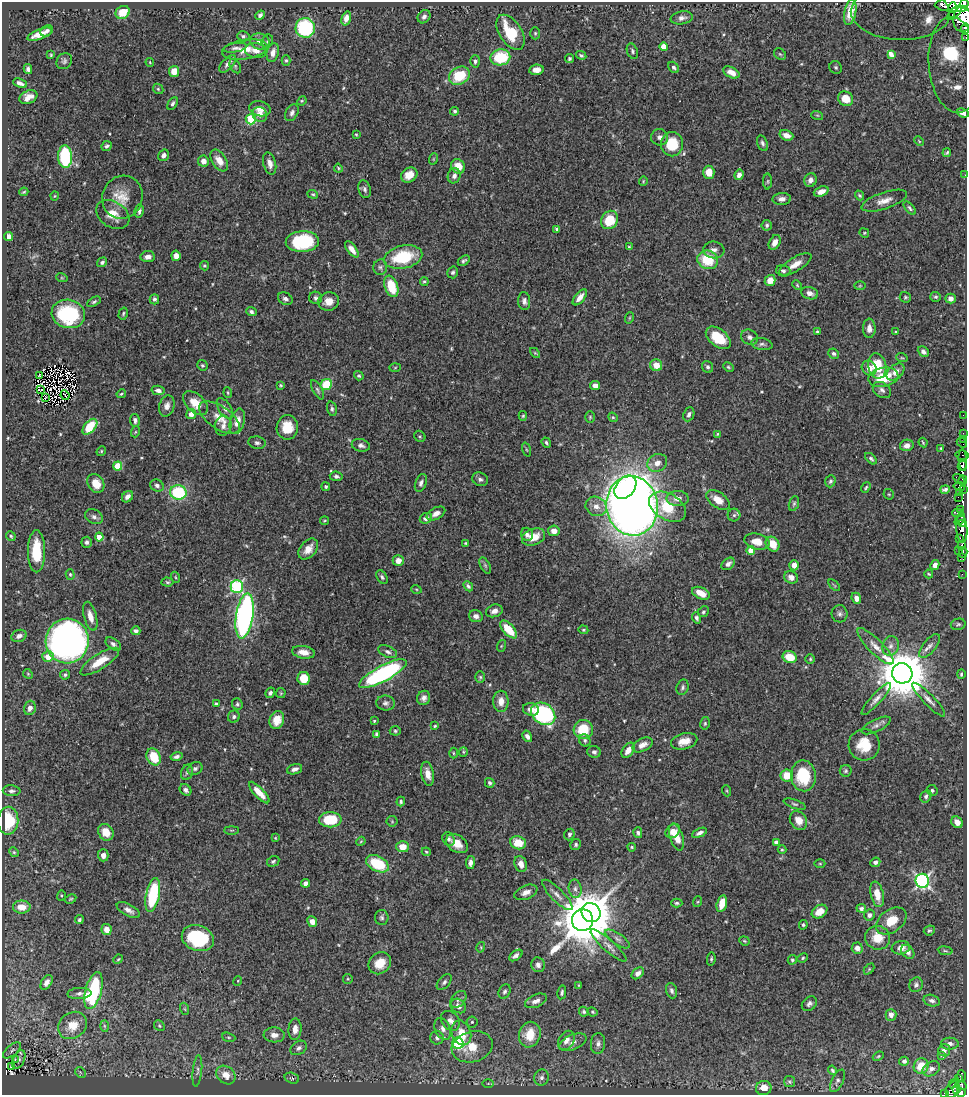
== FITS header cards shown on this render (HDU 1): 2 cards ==
NAXIS1  =                  965
NAXIS2  =                 1093

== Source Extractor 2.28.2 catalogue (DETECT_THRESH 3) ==
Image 965 x 1093 px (HDU 1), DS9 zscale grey, 1 PNG px = 1 image px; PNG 969 x 1097 px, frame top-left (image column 1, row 1093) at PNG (2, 2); each listed source drawn as its Kron ellipse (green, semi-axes under 4 px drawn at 4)
Background 0.676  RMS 0.018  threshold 0.0529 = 3 sigma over >= 5 px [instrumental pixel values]
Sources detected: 541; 6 with non-positive FLUX_AUTO (blend fragments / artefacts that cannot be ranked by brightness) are neither listed nor drawn; of the other 535, the 500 brightest by FLUX_AUTO listed and drawn (35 fainter detections omitted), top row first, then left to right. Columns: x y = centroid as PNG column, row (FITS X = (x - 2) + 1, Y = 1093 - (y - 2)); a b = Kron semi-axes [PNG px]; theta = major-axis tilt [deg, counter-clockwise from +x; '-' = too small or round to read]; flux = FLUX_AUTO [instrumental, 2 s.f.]
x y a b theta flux
964 4 5 2 - 160
958 5 23 7 2 1200
952 8 5 2 - 190
123 12 7 6 - 22
850 12 13 6 78 10
900 13 49 27 -2 340
954 13 9 3 43 130
260 15 5 4 - 3.3
424 17 7 6 - 4
346 18 7 4 74 7.6
682 18 11 6 10 5.4
962 19 13 9 88 1400
305 28 10 9 - 110
965 29 5 2 - 6
47 31 7 5 27 4.2
511 32 19 11 -57 47
535 33 6 5 - 1.9
40 34 13 5 20 13
243 36 6 5 - 2.5
966 38 2 2 - 9.7
260 41 10 8 -19 8.9
267 41 7 5 65 2.5
663 47 4 4 - 15
235 48 12 4 10 3.6
245 50 23 10 9 18
256 50 11 7 -11 9
632 51 8 5 -68 2.7
273 52 10 6 77 7.9
780 54 6 5 - 1.8
891 54 4 2 - 2.2
51 55 4 4 - 1.6
581 55 5 4 - 2.2
500 57 10 8 11 55
569 58 4 4 - 2.1
286 60 5 4 - 1.8
64 61 8 7 - 3.3
475 61 6 5 - 2.9
150 62 4 3 - 1.2
228 64 11 5 47 5.5
954 65 48 26 -84 240
235 66 8 5 -60 1.9
674 67 6 4 -51 2.8
836 67 7 6 - 2.5
28 69 5 4 - 3.3
536 70 7 5 8 7.8
174 71 5 5 - 14
731 72 9 5 -27 11
459 76 11 8 29 47
20 83 7 4 -22 4.5
158 89 6 4 -45 1.6
28 97 9 6 22 8.8
846 99 8 7 - 19
302 101 5 4 - 1.3
173 103 7 4 62 2.6
260 109 11 7 -13 9.2
455 111 4 4 - 2.2
292 113 9 6 59 4
963 113 6 3 -21 3.7
260 114 8 7 - 8.1
817 115 6 4 -18 1.5
251 119 5 5 - 71
356 135 4 3 - 1.3
786 135 7 5 -19 7.7
660 137 8 8 - 5.8
919 141 5 3 - 1.1
762 143 8 5 -68 3
672 144 12 11 - 43
107 146 5 5 - 2.3
947 153 4 2 - 1.4
164 155 6 5 - 4.8
65 157 11 7 -88 100
433 159 6 3 71 1.2
203 161 5 5 - 7.8
219 161 12 7 -57 12
270 163 11 6 -75 7
458 166 7 6 - 15
338 168 4 3 - 1.4
709 172 6 5 - 16
409 175 9 7 35 13
739 175 5 4 - 4.9
965 175 3 2 - 1.3
454 176 7 6 - 5.2
810 180 7 6 - 6.2
643 181 5 4 - 1.2
768 181 8 4 89 1.4
365 189 9 6 -72 3.4
24 192 4 3 - 1.3
821 192 8 5 21 8.7
313 194 5 4 - 1.5
860 195 5 3 - 1.6
55 196 4 4 - 1.2
122 197 22 20 66 24
782 199 9 6 3 5.8
884 201 24 8 18 12
910 208 8 4 -49 2.4
139 211 6 4 79 3
113 215 18 13 -33 18
609 220 9 8 - 33
767 225 5 5 - 2.5
557 229 4 3 - 2.3
864 233 5 4 - 1.4
8 236 4 4 - 7.1
302 242 17 10 2 84
775 242 8 5 63 8.1
629 247 3 3 - 1.5
352 249 9 4 -53 7.7
714 250 10 8 -7 6.4
176 256 5 4 - 7.4
148 257 7 5 6 5.9
403 257 19 11 12 61
708 260 10 9 - 42
464 261 6 4 33 2.5
102 262 5 4 - 2.7
795 264 18 7 31 12
204 266 5 4 - 1.3
380 267 8 7 - 3.1
783 271 7 5 -14 3
453 272 6 5 - 2.5
62 278 6 3 -18 1.3
770 280 6 5 - 9.8
424 281 4 3 - 1.7
797 285 5 3 - 1.2
391 286 11 6 -70 37
860 286 6 4 2 1.3
810 293 8 6 -15 7
580 297 9 5 50 8
905 297 6 5 - 1.9
936 297 5 5 - 2.1
316 298 6 6 - 3.2
154 299 5 5 - 3.1
285 299 8 6 -29 4.4
951 299 5 5 - 7.1
329 301 10 9 - 12
524 301 9 6 -86 4.8
94 302 7 4 30 2.4
251 312 5 4 - 3.5
68 314 17 14 -14 89
123 314 6 4 74 1.9
629 318 6 3 71 1.2
869 328 9 6 -88 7.2
817 332 3 3 - 1.4
896 332 4 3 - 1.3
749 337 8 7 - 4.3
718 338 14 8 -38 38
762 344 11 6 -10 3.7
923 352 6 4 -43 4.8
535 353 6 3 -44 1.3
833 354 5 5 - 2.6
902 358 6 3 -18 1.6
202 365 5 5 - 1.8
656 365 6 6 - 13
877 366 13 9 -80 39
708 367 6 5 - 3
728 367 5 3 - 1.6
395 368 6 4 2 1.4
869 368 8 7 - 10
895 372 10 7 41 8.5
39 375 3 2 - 1.3
359 376 5 4 - 1.7
883 377 15 9 12 33
281 385 4 3 - 1.4
326 385 6 5 - 44
595 386 5 4 - 6.4
40 390 3 2 - 1.3
158 390 6 4 -11 4.9
317 390 10 5 -62 3.1
882 390 10 7 -35 4.7
228 393 5 3 - 1.3
121 394 5 4 - 1.8
65 395 5 2 - 1.6
46 397 2 2 - 1.6
195 403 15 9 -43 19
167 406 11 7 73 6.5
225 408 11 6 -56 5.2
332 409 7 4 -74 2.6
191 414 5 5 - 8.2
689 414 7 5 66 4.3
963 415 2 2 - 8.3
523 416 5 4 - 1.5
590 417 5 4 - 1.6
613 417 5 4 - 1.6
219 418 23 11 -34 18
135 420 6 5 - 4
237 421 13 7 74 11
223 426 10 8 76 6.3
90 427 9 5 48 35
287 427 12 10 89 24
135 432 5 3 - 1.4
963 433 2 2 - 7.2
717 434 3 3 - 1.3
420 436 6 5 - 1.9
963 439 3 2 - 6.8
923 442 5 3 - 1.2
257 443 9 6 -10 3.4
546 443 5 4 - 2.1
962 443 6 2 -43 11
361 445 9 6 -13 4.4
907 445 7 5 13 7.4
941 448 3 3 - 1.3
526 450 7 3 -71 1.5
101 451 5 4 - 1.5
962 455 6 5 - 90
871 459 7 4 -43 2.5
963 460 11 3 -85 140
657 463 10 8 29 9
118 466 4 4 - 36
962 466 5 4 - 55
336 476 6 5 - 3.1
480 479 8 6 -24 3.7
959 479 6 2 -34 19
963 480 5 3 - 72
830 481 6 5 - 2.4
96 483 10 8 -59 15
421 483 9 5 69 4
157 485 7 5 -26 4.2
959 486 6 4 -11 47
326 487 4 3 - 1.8
625 487 13 9 52 86
866 488 5 3 - 1.7
945 489 5 3 - 2.9
963 490 3 2 - 7.8
178 492 8 7 - 78
960 492 3 2 - 3.6
889 494 6 5 - 1.6
127 497 6 5 - 6.6
958 497 2 2 - 14
678 498 11 7 1 8.2
718 500 13 7 -36 14
794 504 8 4 72 2.3
596 506 11 9 -28 9.4
632 506 30 25 -81 1500
668 507 20 13 -31 52
960 510 4 2 - 69
436 513 10 6 28 6.4
958 513 5 3 - 79
734 515 6 6 - 3
94 517 9 7 -31 4.1
426 518 6 5 - 5.6
960 519 7 3 55 120
324 521 5 3 - 1.3
962 524 3 3 - 96
962 528 14 5 -86 220
554 531 6 5 - 7.1
527 534 7 5 -71 4.3
11 536 5 4 - 1.7
99 537 4 4 - 15
533 537 12 8 20 18
959 538 2 2 - 51
87 542 5 5 - 3.3
757 542 13 8 -13 16
466 543 4 3 - 1.4
773 544 8 6 -52 22
961 545 4 3 - 60
308 549 12 8 49 12
751 550 4 4 - 19
36 551 21 8 90 45
959 551 3 2 - 4.5
963 553 5 2 - 51
961 557 3 2 - 28
398 561 5 5 - 8.4
728 564 7 5 37 5.2
485 565 9 4 -63 2.4
794 565 5 5 - 8.3
935 565 5 4 - 6.2
70 574 5 4 - 1.5
929 574 4 3 - 1.2
962 574 2 2 - 9.9
175 577 6 3 -70 1.3
382 577 7 5 -59 2.7
791 577 7 6 - 7.3
167 582 6 4 -3 1.9
834 585 7 3 -45 1.2
237 586 6 6 - 140
468 586 6 4 -46 2.7
416 589 5 3 - 1.2
701 593 9 5 -24 16
856 598 6 4 -66 7.2
494 611 8 6 17 7.2
703 612 6 5 - 2.3
840 614 8 8 - 4.2
90 616 15 6 -75 12
245 616 23 8 81 380
476 616 7 6 - 5.5
696 618 5 4 - 3.3
958 624 7 5 14 2.4
508 629 11 5 -47 30
583 630 5 4 - 1.4
136 631 4 4 - 3.3
19 636 8 6 20 5.7
67 641 22 21 - 730
113 644 9 5 -38 3.9
501 646 6 3 71 1.3
875 646 24 7 -45 12
891 646 10 8 72 6.3
930 646 14 6 51 6.8
303 652 11 6 -9 10
388 652 10 5 -24 4
48 657 6 5 - 14
790 657 7 6 - 24
810 659 5 5 - 1.6
100 662 22 7 33 23
902 673 10 10 - 6000
28 674 5 4 - 1.5
383 674 26 8 28 210
961 674 4 3 - 2
65 675 5 4 - 2.2
480 677 5 5 - 1.9
304 678 6 6 - 25
683 687 8 5 71 3.1
270 693 5 4 - 2.6
281 693 5 5 - 1.3
424 698 7 6 - 5
876 699 21 5 47 7
929 700 23 5 -46 7.9
501 701 10 7 90 12
386 703 9 7 -7 4.1
216 704 4 4 - 1.9
237 704 6 5 - 2.2
30 708 7 5 73 5.7
531 709 8 6 -11 7.1
543 714 13 10 -36 160
234 717 6 5 - 3.3
277 720 9 7 71 15
374 721 3 3 - 1.3
705 723 6 5 - 1.8
876 725 16 6 26 5.4
435 726 3 3 - 1.4
583 730 9 9 - 35
395 731 5 4 - 1.8
377 734 4 3 - 3.3
527 736 6 4 -58 4.5
585 740 6 5 - 2.5
684 741 13 8 15 13
642 745 11 6 28 8.2
864 745 15 15 - 30
628 750 8 5 54 8.6
463 752 5 4 - 1.4
594 752 6 6 - 3.5
453 753 5 3 - 1.2
176 756 6 4 14 3
154 757 9 7 -64 29
195 768 8 6 24 3.3
295 769 8 5 18 4.3
846 771 6 6 - 2.3
187 772 8 5 72 2.5
428 774 12 6 -79 9.8
787 775 6 6 - 23
803 776 15 12 -87 51
490 783 5 4 - 2.8
185 790 6 5 - 3.8
932 790 5 5 - 2.2
12 791 9 5 -4 3.4
727 791 5 3 - 1.3
259 793 14 5 -47 15
926 796 6 5 - 3.1
401 802 5 3 - 2.3
795 804 11 4 -18 2.6
330 820 11 7 0 45
798 820 10 8 -54 12
8 821 14 10 89 49
392 821 5 5 - 1.6
957 822 6 5 - 7.6
231 830 7 3 0 1.3
673 831 8 6 40 7.6
106 832 9 7 -56 17
638 833 5 4 - 3
699 833 8 4 25 4.4
569 834 6 5 - 2.7
676 837 14 6 -72 18
275 838 4 4 - 1.2
449 839 7 6 - 3.7
361 841 5 3 - 1.2
776 842 4 4 - 5.1
518 843 8 6 -14 24
457 844 12 8 -34 15
576 845 5 5 - 2.6
403 847 6 5 - 15
632 847 4 3 - 1.4
782 850 4 4 - 1.2
14 852 5 4 - 1.6
426 852 4 4 - 1.4
103 855 6 5 - 5.9
273 861 6 5 - 2.5
470 862 7 4 82 4.8
875 862 5 4 - 3.6
377 864 12 7 -27 53
521 864 8 6 -72 6.9
820 864 5 3 - 1.1
922 881 7 6 - 290
305 883 4 4 - 5.1
575 889 9 6 -80 5
526 892 12 7 23 7
877 894 13 6 -76 16
61 895 5 4 - 1.4
153 895 17 6 79 75
557 895 20 6 -45 7.5
71 899 6 4 26 1.5
697 902 5 3 - 1.3
677 903 6 4 -1 2.3
722 904 9 5 77 15
22 907 9 6 0 14
861 908 5 4 - 4.3
128 910 13 6 -28 6.8
819 912 8 6 33 14
591 913 10 9 - 2700
869 915 5 5 - 4.1
382 917 7 6 - 3.1
79 920 4 4 - 2.4
583 920 11 10 - 5000
891 921 17 11 36 22
312 922 5 5 - 8
803 925 4 4 - 1.9
106 930 6 5 - 9.1
929 930 6 5 - 1.9
198 938 16 12 -21 100
877 938 13 11 -18 21
618 939 14 5 -35 4.7
744 941 5 4 - 1.4
608 946 23 6 -41 8.5
481 947 5 3 - 1.2
857 948 5 5 - 6.8
901 948 9 6 10 8.7
945 951 7 3 -8 1.8
908 952 8 5 -52 5.7
516 955 7 4 35 4.2
803 958 5 4 - 1.7
118 959 5 4 - 1.4
711 959 6 4 81 1.9
792 960 5 4 - 2.1
380 963 12 10 40 19
538 965 7 6 - 5.1
869 969 6 4 46 1.3
638 973 7 5 42 6
348 979 5 5 - 1.5
238 981 5 3 - 1.1
47 982 8 5 58 5.5
444 982 9 5 49 3.6
579 985 3 2 - 1.2
916 985 7 7 - 4
94 991 19 8 75 130
672 991 8 5 -71 3.4
505 992 7 5 66 3.4
562 992 7 4 79 2.4
79 993 12 5 3 4.9
458 999 10 6 51 4.3
536 1001 11 6 23 6.7
932 1001 8 5 -14 4.5
809 1004 8 6 42 3.8
458 1006 8 6 -36 7.4
185 1009 6 4 -71 1.5
584 1012 5 4 - 2.3
592 1012 5 3 - 1.4
891 1015 6 5 - 6.4
450 1021 11 8 -49 6.8
472 1022 5 5 - 2
72 1025 15 12 37 25
104 1026 6 4 -88 2.1
159 1026 6 5 - 1.9
295 1029 11 6 86 8.7
443 1029 11 7 -66 6.7
461 1033 13 9 -68 20
274 1035 10 7 -4 7.5
530 1035 13 10 71 29
229 1037 7 4 -19 1.6
437 1038 7 6 - 3.7
566 1040 10 7 58 8.6
573 1042 14 7 24 7.2
458 1043 6 5 - 130
598 1044 10 7 85 5.1
950 1044 9 6 1 5
472 1047 21 15 15 27
299 1048 9 6 33 4.3
12 1050 11 5 39 3.9
944 1050 6 6 - 6.1
941 1055 4 3 - 3.8
878 1056 6 4 23 1.5
15 1059 3 3 - 3.8
19 1059 10 5 66 3.7
904 1061 5 4 - 3.2
921 1066 8 7 - 20
11 1067 3 2 - 1.2
931 1069 9 6 33 5.1
832 1070 5 3 - 2.1
197 1071 16 4 84 4
80 1072 6 4 -45 2
226 1075 10 8 -41 12
961 1076 6 3 -88 63
542 1077 8 7 - 4.4
292 1078 7 5 -19 2.7
958 1078 3 3 - 14
837 1081 12 5 64 3.6
789 1082 5 5 - 1.9
488 1083 6 4 1 1.4
954 1084 5 2 - 40
961 1085 6 4 -30 110
764 1088 8 7 - 14
957 1089 3 3 - 100
953 1090 8 6 59 160
944 1093 2 2 - 4.6
961 1093 4 4 - 240
At the frame edge (FLAGS 8, measured only in part): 10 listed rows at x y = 964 4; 958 5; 900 13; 962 19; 965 29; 966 38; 954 65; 965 175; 944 1093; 961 1093
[35 fainter detections neither listed nor drawn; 6 non-positive-flux detections neither listed nor drawn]